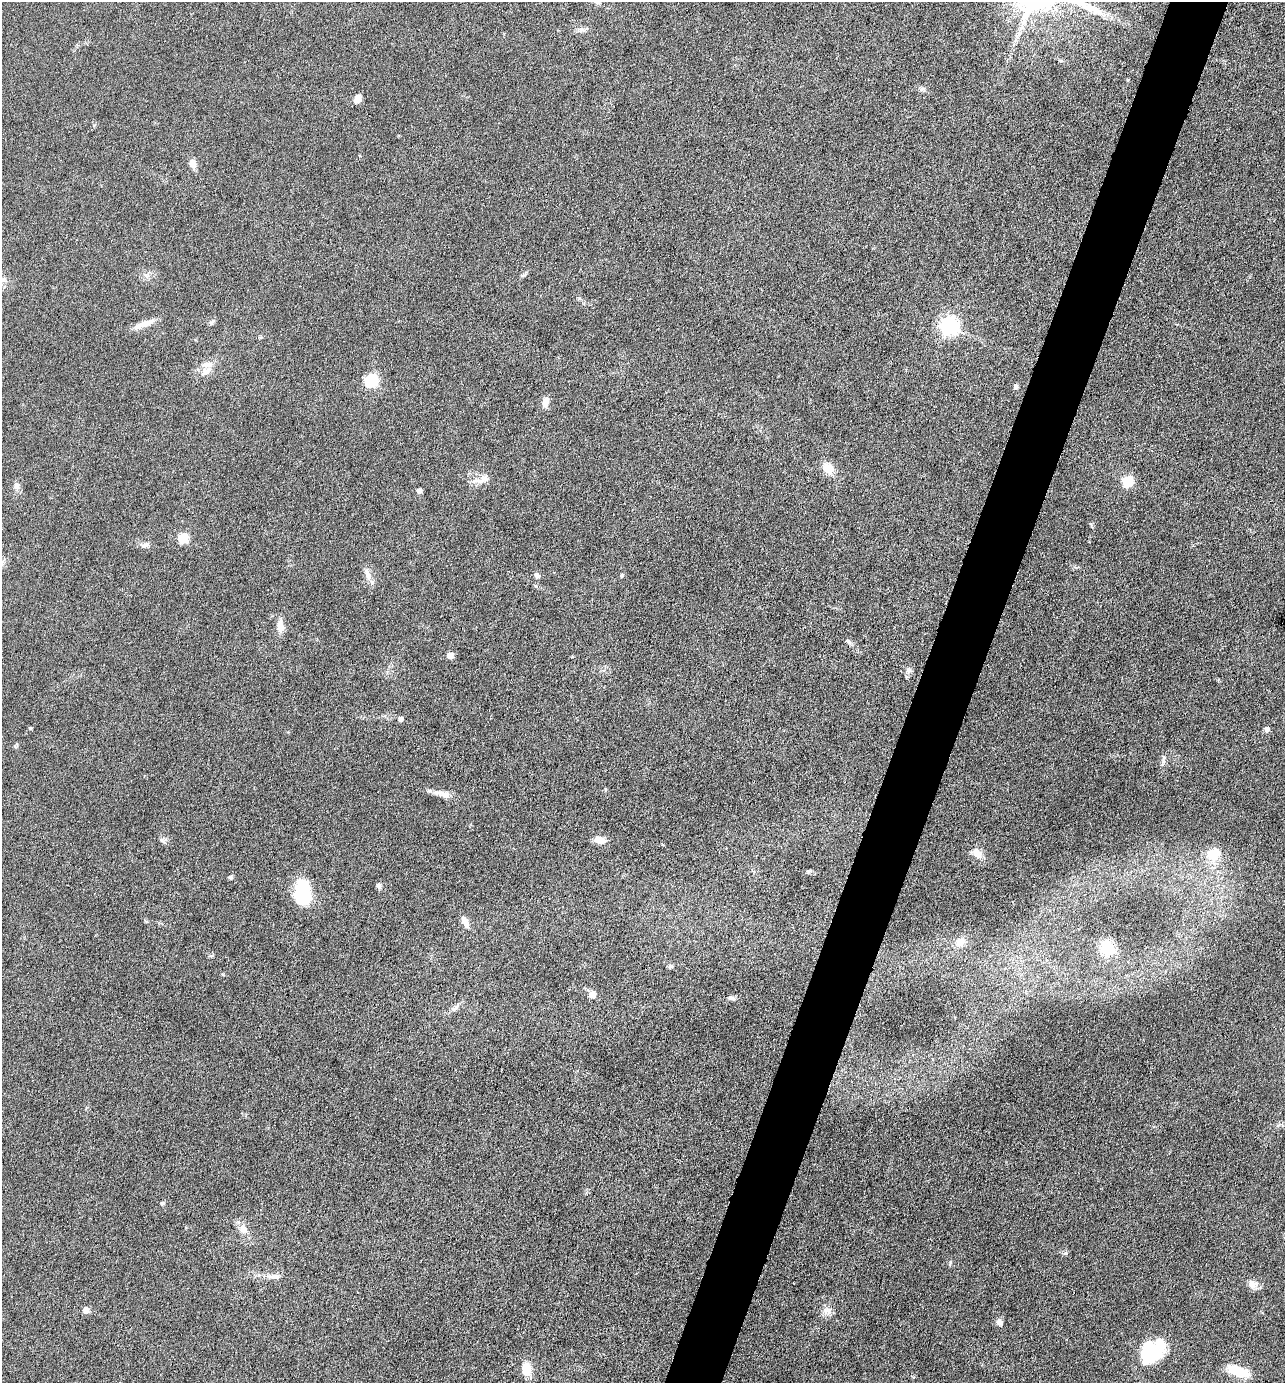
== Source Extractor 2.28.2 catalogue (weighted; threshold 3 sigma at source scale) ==
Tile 10 of 4 x 4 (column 2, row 3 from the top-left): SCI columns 1550-2832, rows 1381-2761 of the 5533 x 5522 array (HDU 1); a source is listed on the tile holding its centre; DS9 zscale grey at full resolution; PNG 1287 x 1385 px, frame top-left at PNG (2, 2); no overlay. Shown black and unused: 4% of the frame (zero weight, under 4 of 8 exposures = <1% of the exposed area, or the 3 px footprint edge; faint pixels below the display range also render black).
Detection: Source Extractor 2.28.2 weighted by HDU 2 'WHT'; one run over the whole footprint, this tile lists its part. Background 0.067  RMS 0.0053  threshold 0.0215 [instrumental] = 3 sigma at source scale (4.09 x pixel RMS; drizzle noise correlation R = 1.36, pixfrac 0.8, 0.05/0.05 arcsec/px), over >= 5 px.
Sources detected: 64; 2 inside a brighter object's white glare — not listed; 2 inside a brighter listed object's ellipse — not listed separately; the other 60 listed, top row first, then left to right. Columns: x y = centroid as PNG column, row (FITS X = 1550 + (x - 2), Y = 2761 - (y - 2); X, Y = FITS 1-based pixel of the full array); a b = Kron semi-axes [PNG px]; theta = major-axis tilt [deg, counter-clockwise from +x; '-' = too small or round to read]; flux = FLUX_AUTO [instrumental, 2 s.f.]
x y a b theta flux
597 2 8 5 -29 1.2
582 30 11 5 7 1.7
922 89 7 6 - 1.1
357 99 9 6 68 3.4
192 164 12 9 -63 2.7
146 275 7 6 - 1.5
524 275 9 3 11 0.67
3 280 9 6 13 1.9
212 322 8 5 45 1.1
144 324 29 7 20 5.6
948 326 7 7 - 190
206 371 13 10 46 3.9
371 381 14 12 50 15
1015 387 6 5 - 1.2
545 402 14 8 72 3.1
828 468 13 10 -46 7.4
485 479 11 10 - 3.1
1128 481 6 6 - 34
17 486 11 7 -82 2.3
419 491 4 4 - 2.5
183 538 6 5 - 28
145 545 12 6 18 1.8
367 574 19 7 -74 3.5
537 575 6 6 - 1.6
622 575 6 5 - 0.76
280 626 15 9 -89 4.2
848 641 10 5 -34 1.3
450 655 5 5 - 5.2
908 670 8 7 - 1.9
400 719 6 5 - 1.3
30 728 4 4 - 0.61
1267 730 6 5 - 2.1
1164 757 8 5 59 1.2
444 794 21 8 -16 4.1
162 840 10 6 -51 1.4
600 840 14 7 -14 4.4
977 853 15 11 -56 4.6
1212 855 23 14 -55 9.5
230 877 5 4 - 1.1
379 886 7 6 - 1.6
302 892 28 18 -82 23
465 922 15 7 -63 3.5
960 943 9 8 - 6.2
1107 948 18 15 -43 12
670 966 6 6 - 1
592 994 8 7 - 3.1
731 998 10 5 -18 1.2
454 1008 12 6 26 2.1
162 1203 6 5 - 0.83
243 1229 12 10 -45 4.2
1066 1253 6 5 - 0.89
951 1262 6 4 -89 0.69
274 1277 21 7 3 3.6
1253 1284 12 10 -56 3.4
86 1310 5 5 - 4.7
827 1311 15 9 -35 3.3
1000 1322 8 7 - 2.2
1147 1356 39 18 39 27
526 1369 12 9 -88 9.3
1238 1371 24 9 -20 14
Isophote crosses this tile's border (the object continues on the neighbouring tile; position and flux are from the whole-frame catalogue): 1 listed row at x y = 597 2
Unlisted compact peaks at least as high as the median listed source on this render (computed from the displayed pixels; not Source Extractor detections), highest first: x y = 223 974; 808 871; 1091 524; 579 298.